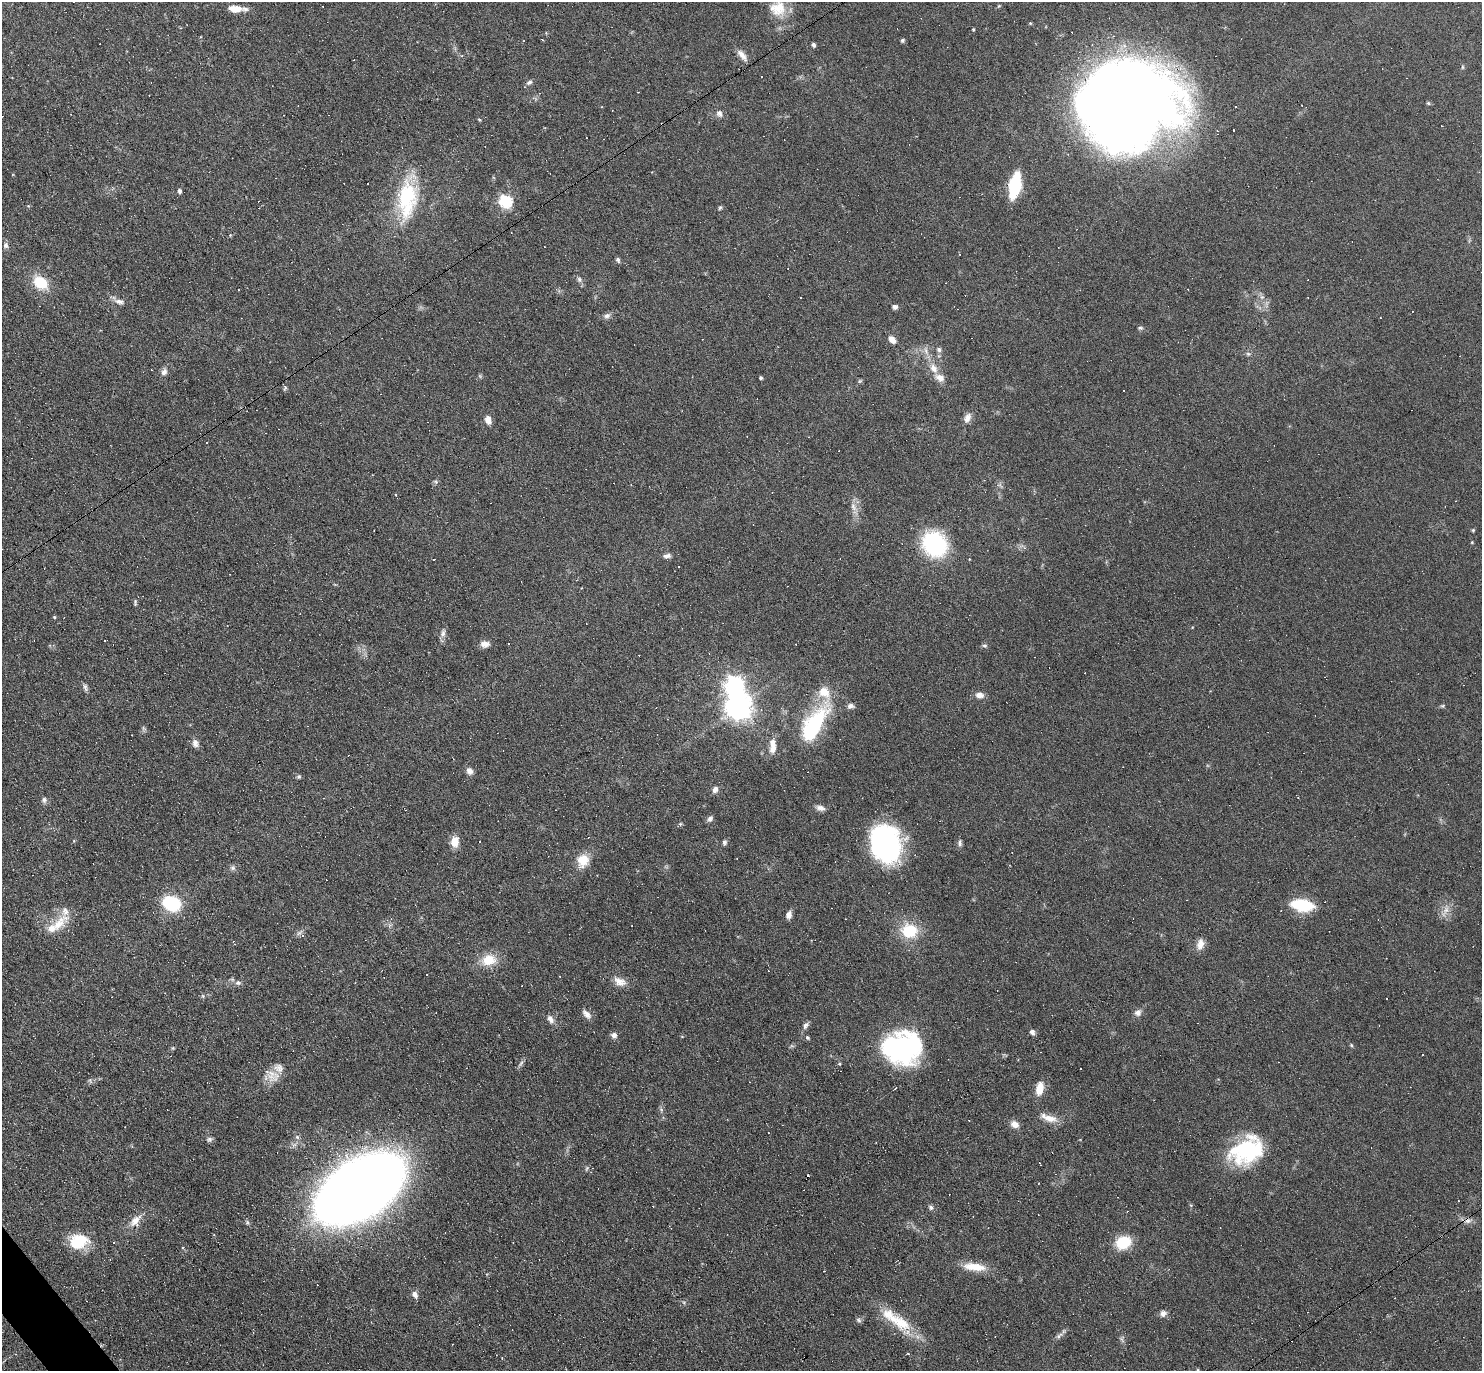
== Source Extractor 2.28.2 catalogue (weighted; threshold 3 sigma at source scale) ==
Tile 7 of 4 x 4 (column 3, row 2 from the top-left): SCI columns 2963-4442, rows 2888-4256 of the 5923 x 5919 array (HDU 1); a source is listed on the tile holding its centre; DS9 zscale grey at full resolution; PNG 1484 x 1373 px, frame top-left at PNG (2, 2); no overlay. Shown black and unused: <1% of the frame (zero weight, under 3 of 6 exposures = <1% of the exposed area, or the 3 px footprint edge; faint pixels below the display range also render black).
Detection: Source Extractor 2.28.2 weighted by HDU 2 'WHT'; one run over the whole footprint, this tile lists its part. Background 0.0809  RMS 0.0058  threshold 0.0238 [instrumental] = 3 sigma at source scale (4.09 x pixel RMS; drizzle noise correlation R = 1.36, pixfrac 0.8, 0.05/0.05 arcsec/px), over >= 5 px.
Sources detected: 211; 1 too faint to see at this stretch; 2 inside a brighter object's white glare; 74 cosmic-ray / hot-pixel residue — not listed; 9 inside a brighter listed object's ellipse — not listed separately; the other 125 listed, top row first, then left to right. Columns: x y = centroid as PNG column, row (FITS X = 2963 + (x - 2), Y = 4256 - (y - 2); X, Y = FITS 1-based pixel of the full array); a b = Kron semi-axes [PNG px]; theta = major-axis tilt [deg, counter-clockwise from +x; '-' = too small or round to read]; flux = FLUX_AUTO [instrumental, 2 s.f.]
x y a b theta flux
778 8 22 20 6 12
235 9 16 8 -4 6.4
973 29 4 4 - 0.51
902 40 4 4 - 1
813 45 5 4 - 1.3
742 55 17 7 -51 3.5
1462 67 6 3 -89 0.62
762 77 3 3 - 1.3
529 82 9 6 22 1.5
1428 103 5 5 - 0.69
1127 104 88 76 10 780
719 113 9 8 - 2.2
479 119 4 4 - 0.6
1015 186 16 7 79 58
179 191 5 4 - 1.6
407 196 36 24 76 41
505 201 6 6 - 71
720 208 6 4 65 0.77
230 235 4 4 - 0.47
6 245 8 6 -73 1.7
618 260 7 5 -64 1.1
579 279 8 6 -75 1.4
40 282 16 12 -39 16
1262 297 6 6 - 1.5
119 302 12 6 -13 2.5
895 307 6 5 - 1.8
607 316 9 7 23 1.9
1140 328 7 4 8 0.92
892 340 10 6 -50 3.5
939 349 7 6 - 1.4
926 351 12 5 -70 2.6
1248 354 6 5 - 0.97
934 368 14 9 -59 5.5
164 372 10 7 60 2.4
761 378 4 3 - 0.91
860 381 5 5 - 0.75
285 388 8 4 55 0.77
967 418 13 8 65 3.3
488 420 9 6 -74 4.1
207 443 3 2 - 0.53
631 484 3 2 - 0.36
395 495 3 3 - 1
853 507 14 7 -68 3.6
1473 530 4 4 - 0.6
1472 542 4 3 - 0.5
934 544 21 18 -55 62
667 556 10 6 4 1.9
135 602 10 4 -87 0.92
54 617 4 4 - 0.55
443 633 12 7 80 2.3
105 641 3 3 - 1.4
485 644 10 7 -1 3.6
508 644 3 2 - 0.53
984 645 8 4 0 0.89
85 687 11 5 -75 1.5
980 695 11 7 -2 3
739 706 9 8 - 590
850 706 9 7 11 1.9
1442 706 8 3 19 0.74
814 724 46 19 57 51
143 728 7 4 -71 0.9
195 743 11 8 -74 2.5
773 746 20 8 90 6
469 771 8 7 - 2.7
299 777 6 5 - 0.91
715 789 9 6 64 2.3
44 800 7 6 - 1.8
820 808 11 7 -14 2.6
710 819 9 6 51 1.6
680 824 6 4 44 0.71
455 842 12 8 -87 6.5
724 842 7 5 76 1.2
885 843 31 25 -75 120
960 843 9 5 85 1.5
583 860 18 14 69 8.6
233 868 7 7 - 1.5
172 903 16 12 -23 34
1302 905 15 8 -9 42
1446 910 12 7 60 3.7
789 915 8 6 69 2.8
58 924 28 14 40 12
909 931 16 14 5 21
299 933 10 4 45 1.5
1200 944 14 9 77 4.1
489 960 20 14 11 11
427 974 2 2 - 0.41
619 981 17 10 -25 5.1
238 983 8 6 10 1.6
203 996 6 4 -71 0.69
1387 998 3 2 - 0.51
1138 1013 9 8 - 2.4
587 1014 13 7 -46 3
550 1019 11 7 -56 2.8
806 1025 10 6 54 1.8
1032 1032 6 6 - 1.7
614 1035 8 7 - 1.9
807 1038 6 4 -41 0.85
1351 1045 5 4 - 0.64
173 1048 5 4 - 0.6
902 1050 38 32 -31 80
1422 1054 3 3 - 2.4
840 1064 4 4 - 0.59
273 1075 20 16 -32 7.5
1039 1088 16 8 78 7.1
1048 1118 24 8 -21 6.1
1015 1124 10 8 -31 3.8
297 1137 6 5 - 1.1
209 1139 7 6 - 1.3
1247 1151 40 27 29 47
1040 1163 5 2 - 1.2
587 1168 8 3 71 0.74
360 1188 56 32 33 1300
931 1207 7 5 -53 1.3
135 1221 20 13 53 6.4
78 1242 19 14 14 20
1123 1242 13 11 28 20
974 1267 29 9 -6 11
415 1295 9 6 -67 2.5
1163 1313 8 7 - 2.4
859 1320 8 5 -28 1.1
902 1323 38 18 -30 19
1059 1335 12 5 36 1.9
908 1353 3 3 - 1.4
502 1358 3 2 - 0.48
1198 1370 5 3 - 0.56
Isophote crosses this tile's border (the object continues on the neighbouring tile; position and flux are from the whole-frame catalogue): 2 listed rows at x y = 778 8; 1198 1370